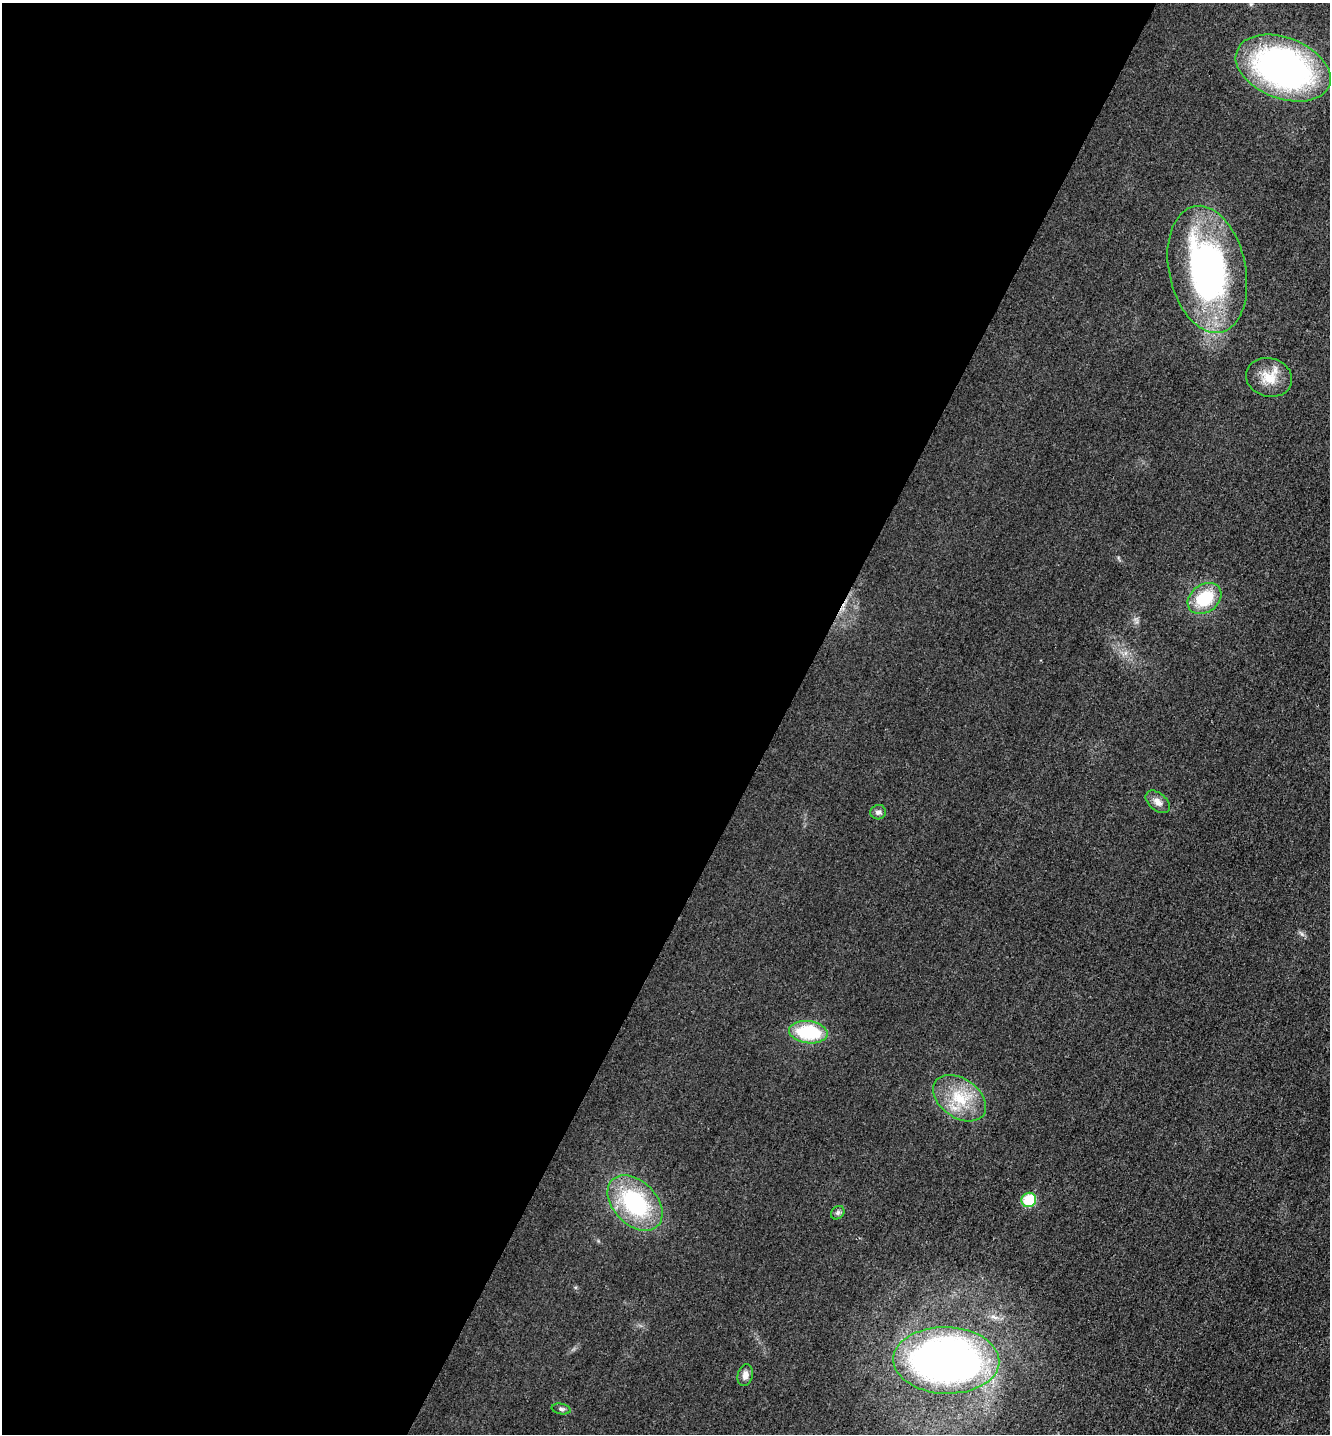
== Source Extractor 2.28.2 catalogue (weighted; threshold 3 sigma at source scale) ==
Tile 5 of 4 x 4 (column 1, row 2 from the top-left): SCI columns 165-1492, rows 2885-4316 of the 5778 x 5772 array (HDU 1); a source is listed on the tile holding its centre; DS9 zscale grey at full resolution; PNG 1332 x 1436 px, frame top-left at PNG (2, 3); each listed source drawn as its Kron ellipse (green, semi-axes under 4 px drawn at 4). Shown black and unused: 59% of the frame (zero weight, under 3 of 4 exposures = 2% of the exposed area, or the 3 px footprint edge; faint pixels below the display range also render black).
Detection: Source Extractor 2.28.2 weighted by HDU 2 'WHT'; one run over the whole footprint, this tile lists its part. Background 0.0187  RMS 0.0056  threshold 0.0252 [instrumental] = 3 sigma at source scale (4.5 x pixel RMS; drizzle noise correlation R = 1.50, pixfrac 1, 0.05/0.05 arcsec/px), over >= 5 px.
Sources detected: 14; all 14 listed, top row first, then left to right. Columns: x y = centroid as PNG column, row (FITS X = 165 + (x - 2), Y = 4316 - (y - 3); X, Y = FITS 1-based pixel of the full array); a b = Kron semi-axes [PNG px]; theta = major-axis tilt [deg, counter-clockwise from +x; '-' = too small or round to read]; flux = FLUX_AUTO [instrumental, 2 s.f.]
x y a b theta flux
1283 68 49 30 -21 200
1207 269 64 38 -78 170
1269 377 23 19 -16 12
1205 598 18 13 37 24
1158 802 14 8 -40 3.6
878 812 8 7 - 1.9
808 1032 19 11 -6 35
959 1098 29 19 -35 22
1029 1200 7 7 - 20
635 1203 32 22 -45 58
838 1213 7 6 - 1.3
946 1360 53 33 -2 330
745 1375 11 7 76 3.5
561 1409 10 5 -11 1.6
Unlisted compact peaks at least as high as the median listed source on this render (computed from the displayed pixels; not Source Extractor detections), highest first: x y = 1302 934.